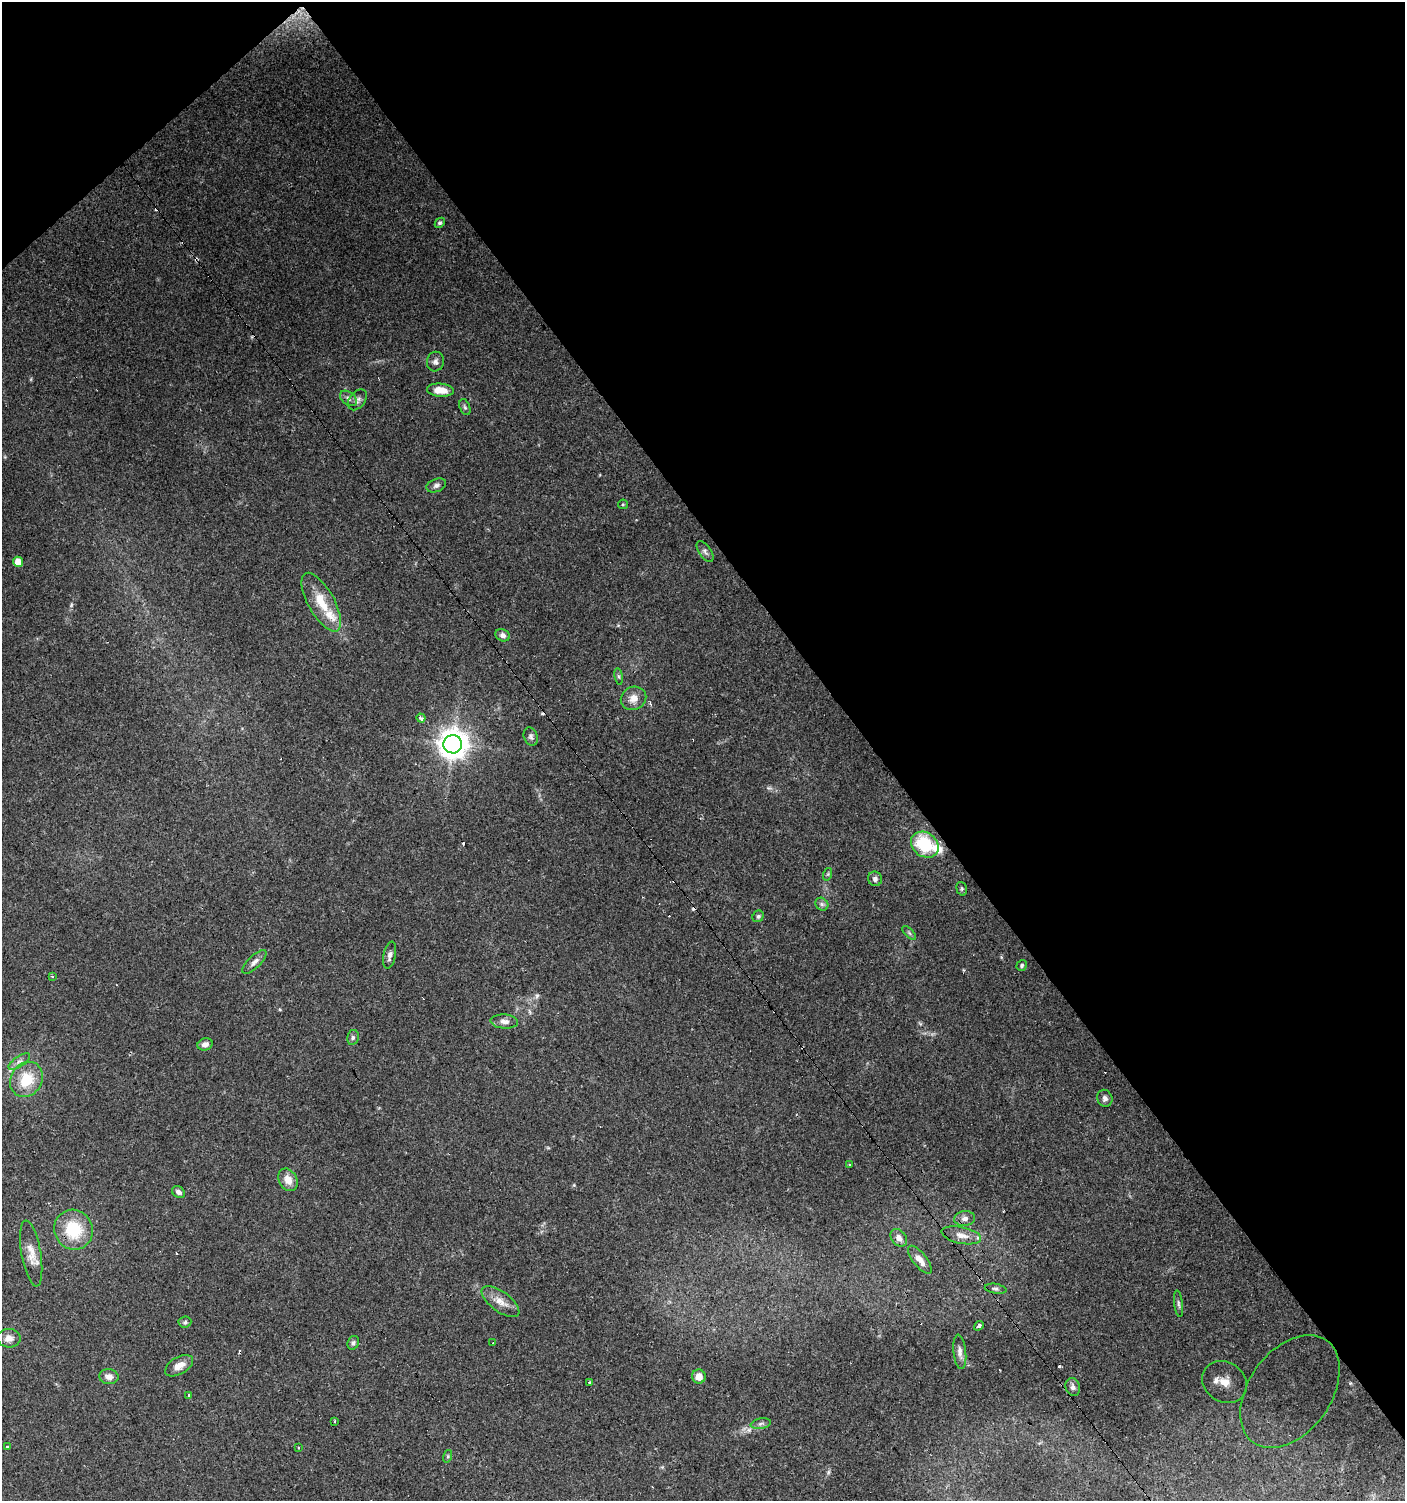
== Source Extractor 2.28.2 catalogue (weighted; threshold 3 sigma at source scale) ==
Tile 3 of 4 x 4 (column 3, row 1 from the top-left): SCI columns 2946-4348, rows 4500-5998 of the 5954 x 5998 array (HDU 1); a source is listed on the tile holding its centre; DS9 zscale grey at full resolution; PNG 1407 x 1503 px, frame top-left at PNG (2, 2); each listed source drawn as its Kron ellipse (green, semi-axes under 4 px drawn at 4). Shown black and unused: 40% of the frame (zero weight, under 3 of 4 exposures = <1% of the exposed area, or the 3 px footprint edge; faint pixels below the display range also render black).
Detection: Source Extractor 2.28.2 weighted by HDU 2 'WHT'; one run over the whole footprint, this tile lists its part. Background 0.0517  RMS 0.0052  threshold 0.0235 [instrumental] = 3 sigma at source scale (4.5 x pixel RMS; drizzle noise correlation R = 1.50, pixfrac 1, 0.0396/0.0396 arcsec/px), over >= 5 px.
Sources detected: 80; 11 cosmic-ray / hot-pixel residue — neither listed nor drawn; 4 inside a brighter listed object's ellipse — not listed separately; the other 65 listed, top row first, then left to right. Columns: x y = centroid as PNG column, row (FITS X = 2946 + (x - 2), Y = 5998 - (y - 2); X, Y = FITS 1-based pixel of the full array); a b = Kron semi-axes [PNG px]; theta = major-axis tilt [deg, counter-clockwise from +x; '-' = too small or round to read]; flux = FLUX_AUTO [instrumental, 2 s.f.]
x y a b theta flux
440 223 6 4 43 0.97
435 362 10 8 81 2.1
440 390 13 6 -5 6.7
348 398 9 6 -40 1.8
357 400 12 8 52 2.1
465 407 8 5 -69 0.97
436 485 10 6 21 1.8
623 504 5 4 - 0.63
705 552 12 6 -56 1.7
18 562 5 5 - 5.2
321 602 33 13 -61 15
502 635 7 6 - 2.1
619 676 8 4 -81 0.99
633 698 13 11 22 5.1
421 718 5 3 - 2.1
531 737 9 6 -69 1.5
453 744 9 9 - 720
925 845 15 12 -36 27
828 874 6 4 71 0.68
875 879 7 7 - 2
962 889 7 5 -74 0.74
822 904 7 5 -45 1.2
758 916 6 5 - 0.96
909 933 9 3 -45 0.8
390 955 14 6 79 2.2
254 962 16 6 45 2.5
1022 965 5 5 - 0.87
52 976 3 2 - 0.87
504 1021 14 7 -3 2.8
353 1037 8 5 78 1.3
205 1044 8 6 19 2.5
19 1061 12 5 35 2
26 1079 18 15 58 15
1105 1098 8 7 - 2
849 1164 3 3 - 0.96
288 1180 12 9 -59 5.1
178 1192 7 5 -34 1.8
965 1219 10 7 9 2.6
73 1230 20 19 - 23
961 1235 20 8 -12 5.2
899 1238 10 7 -50 2.9
31 1253 33 9 -80 7
920 1260 17 7 -52 4.6
995 1289 11 5 -9 1.4
500 1302 22 10 -36 6
1179 1304 13 4 -83 1.3
185 1322 6 5 - 1.1
979 1326 5 3 - 2.2
9 1338 11 9 -3 3.6
353 1343 7 5 60 1.2
493 1343 3 2 - 0.39
960 1352 17 6 -84 2.7
179 1366 15 8 31 5
699 1376 7 7 - 4.5
109 1377 9 7 -7 3.2
1225 1382 23 19 -34 19
590 1383 3 3 - 1.1
1073 1387 9 7 -72 1.9
1290 1392 63 41 55 37
189 1396 3 3 - 0.94
335 1421 2 2 - 0.54
761 1424 10 5 11 1.5
7 1447 3 3 - 4.2
299 1448 3 2 - 0.87
448 1456 6 4 73 0.75
Overlapping masked pixels (flux is a lower limit): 2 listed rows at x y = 73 1230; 1290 1392